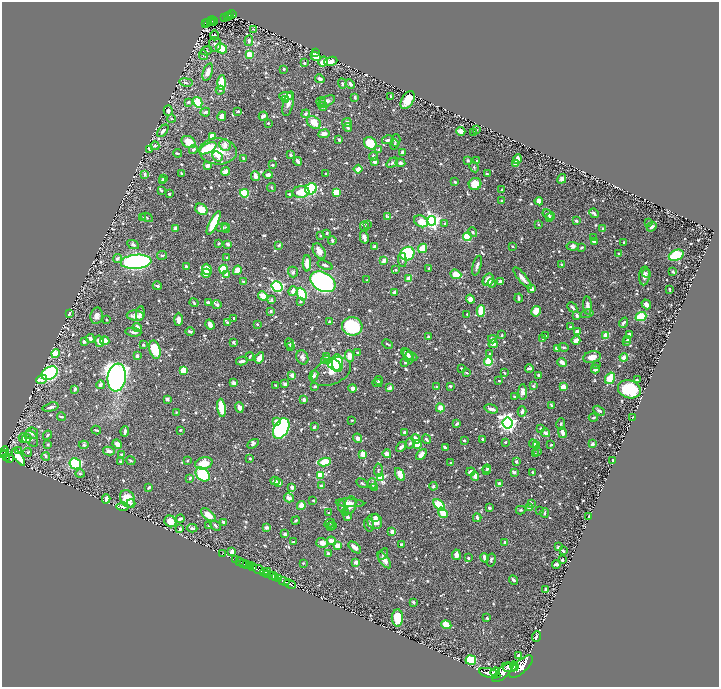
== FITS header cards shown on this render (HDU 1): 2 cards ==
NAXIS1  =                 1434
NAXIS2  =                 1369

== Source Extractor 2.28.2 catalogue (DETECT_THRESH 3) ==
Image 1434 x 1369 px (HDU 1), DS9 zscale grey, zoomed out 1/2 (1 PNG px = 2 x 2 image px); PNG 721 x 689 px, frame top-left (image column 2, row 1369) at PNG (2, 2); each listed source drawn as its Kron ellipse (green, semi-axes under 4 px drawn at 4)
Background 0.625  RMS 0.0081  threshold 0.0243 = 3 sigma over >= 5 px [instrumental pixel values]
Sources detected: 1063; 52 cannot appear on this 1/2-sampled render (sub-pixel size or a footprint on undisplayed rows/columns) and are neither listed nor drawn; of the other 1011, the 500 brightest by FLUX_AUTO listed and drawn (511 fainter detections omitted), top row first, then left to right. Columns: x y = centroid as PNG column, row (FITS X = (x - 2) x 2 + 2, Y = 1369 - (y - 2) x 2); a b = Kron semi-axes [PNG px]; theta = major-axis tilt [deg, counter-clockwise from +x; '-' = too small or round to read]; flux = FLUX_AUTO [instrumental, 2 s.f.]
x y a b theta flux
232 14 4 2 - 110
230 15 3 2 - 78
227 16 3 2 - 63
225 17 3 2 - 54
211 21 3 2 - 93
213 21 5 1 - 70
208 22 2 1 - 69
213 22 2 1 - 17
205 23 2 2 - 64
253 29 3 3 - 2.2
214 35 5 4 - 3.2
249 41 5 3 - 5.5
215 44 7 6 - 5
221 48 6 4 -29 34
206 51 5 4 - 2.7
316 52 4 2 - 6
249 54 3 3 - 60
203 55 5 3 - 2.1
316 56 5 4 - 17
331 61 7 3 18 13
323 62 5 4 - 16
304 63 3 3 - 2.1
284 69 2 2 - 2.7
208 72 9 4 71 13
320 79 5 3 - 7.2
186 82 7 3 -10 3.7
222 83 7 4 88 47
342 84 5 3 - 2.5
350 84 5 3 - 4.7
220 90 4 4 - 2
286 96 7 4 1 20
355 97 3 3 - 3.3
391 97 4 2 - 2.2
286 99 4 3 - 5.7
408 100 10 6 58 35
321 101 5 3 - 2.4
326 101 9 5 26 6.8
188 102 3 3 - 3.1
198 102 5 4 - 83
288 104 12 5 75 11
323 106 4 3 - 2.5
168 111 5 4 - 6.5
238 111 3 2 - 2.8
205 112 5 3 - 4.4
306 114 4 3 - 3.1
222 116 5 3 - 10
263 116 5 3 - 5.5
171 119 4 3 - 2
314 122 8 5 -36 22
347 122 5 4 - 5.8
268 123 2 2 - 3.6
348 127 4 3 - 3.1
476 130 3 2 - 2
163 131 7 3 50 5.8
461 131 4 3 - 13
474 132 2 2 - 1.9
324 134 5 3 - 11
212 136 4 3 - 12
339 140 4 3 - 3.7
388 140 6 3 12 5.7
396 140 6 4 76 3.8
189 142 7 5 -31 24
370 143 7 5 -40 42
394 144 5 4 - 2.3
225 145 6 5 - 13
155 146 4 3 - 2.7
208 148 9 4 29 70
149 149 4 2 - 3.1
193 150 4 3 - 4.2
379 150 4 3 - 3.8
218 151 19 13 -2 49
402 152 4 3 - 7.8
177 153 4 2 - 2.5
291 155 3 2 - 5.4
218 156 6 4 -41 7.1
373 156 4 3 - 4.4
243 158 4 2 - 2.2
517 159 5 4 - 11
298 161 4 2 - 9
468 161 3 3 - 3
477 161 3 2 - 4.2
374 162 3 3 - 6.7
392 163 6 4 35 4.3
400 163 5 4 - 4.8
516 164 4 3 - 18
208 165 4 3 - 11
272 165 2 2 - 2.2
474 167 5 3 - 2.4
358 169 4 3 - 13
226 172 4 3 - 13
182 173 3 2 - 3
326 173 3 2 - 2.4
145 174 3 3 - 5
487 174 3 2 - 2.3
268 175 4 3 - 5.2
255 176 5 3 - 14
163 179 4 3 - 3.3
562 179 5 4 - 5.6
162 181 3 3 - 3.1
455 182 4 2 - 2.8
475 184 6 6 - 31
271 187 4 3 - 2.4
311 189 6 5 - 150
502 190 4 3 - 1.9
161 191 3 3 - 2.2
301 192 8 6 3 36
336 192 3 3 - 41
244 193 4 4 - 85
169 194 3 3 - 3.6
290 195 3 2 - 6.8
501 200 2 2 - 1.9
539 201 4 3 - 16
201 209 6 5 - 24
594 213 5 3 - 3.8
548 215 6 3 -33 4
388 216 4 4 - 1.9
147 217 6 2 -28 1.8
549 217 2 2 - 7.3
143 218 4 3 - 2.2
421 221 7 5 -28 23
432 221 4 4 - 600
576 221 3 3 - 3.9
649 222 2 2 - 1.9
214 223 13 4 63 52
367 224 2 2 - 2
445 224 3 2 - 3
538 225 3 3 - 1.8
365 226 5 3 - 2.3
222 227 6 4 9 3.6
652 227 5 3 - 5.7
175 228 4 3 - 6
226 228 5 3 - 2.2
603 229 3 3 - 4.5
473 232 5 3 - 3.5
327 233 2 2 - 2.9
320 236 2 2 - 2.8
364 237 6 3 -77 9.6
467 237 4 4 - 90
594 238 3 3 - 2.5
332 240 4 2 - 4.1
594 241 3 3 - 10
624 242 2 2 - 4
218 243 2 2 - 3.4
228 244 3 3 - 5.9
133 245 6 4 -28 4.8
279 245 4 3 - 2.9
374 246 3 3 - 3.3
512 246 3 3 - 2
573 246 6 4 -5 5.5
582 247 4 3 - 3.3
423 248 5 3 - 40
319 251 8 5 -57 14
407 254 7 6 - 100
619 254 2 2 - 1.9
162 255 5 3 - 2.8
676 255 8 5 22 140
227 258 3 2 - 2.3
117 259 4 3 - 4.5
384 260 4 3 - 9.4
402 260 7 3 -85 3.8
136 262 15 7 5 610
307 263 8 4 -89 20
325 265 8 3 -22 4.5
562 265 2 2 - 6.1
186 266 2 2 - 6.6
477 266 10 3 74 5.8
429 268 3 2 - 2
207 269 6 4 -68 26
223 269 4 4 - 67
237 270 5 3 - 19
396 270 2 2 - 1.9
293 272 5 4 - 4.6
673 272 4 2 - 3.5
206 273 5 3 - 13
646 273 4 3 - 2.2
456 274 5 4 - 24
227 275 3 3 - 10
644 276 9 5 85 8.7
409 278 3 3 - 24
522 278 13 3 -51 8.1
367 280 2 2 - 1.9
488 280 6 5 - 17
500 281 2 2 - 13
243 282 3 2 - 2.8
323 282 13 9 -31 590
492 283 4 3 - 2.4
157 286 4 3 - 3.1
277 286 6 5 - 240
532 289 4 4 - 6.5
669 289 3 2 - 2.7
293 291 5 3 - 11
394 292 4 3 - 5.8
302 294 6 4 -66 54
263 296 5 4 - 21
519 298 4 2 - 3.7
470 299 4 4 - 8.4
272 300 4 3 - 2.6
300 302 4 3 - 2.3
194 303 4 3 - 2.5
208 303 3 2 - 8.7
646 304 5 4 - 8.2
217 305 4 3 - 4.8
587 306 9 4 -85 10
572 307 5 2 - 4.4
271 311 4 3 - 2.9
481 311 6 3 88 50
536 311 5 4 - 18
69 314 4 2 - 3.5
140 314 7 3 84 8.5
467 314 3 2 - 1.9
587 314 6 3 13 2
577 315 3 2 - 5.3
96 316 8 6 81 9.1
135 316 8 5 -3 13
641 317 5 3 - 110
234 318 2 2 - 4.6
107 319 3 2 - 1.8
178 319 6 3 88 8.5
227 322 3 3 - 2.2
329 322 2 2 - 2.4
624 323 5 2 - 4.2
257 324 3 2 - 2.1
210 325 5 3 - 9.5
352 326 10 9 - 110
137 327 4 4 - 8.2
570 327 3 2 - 5.8
190 331 5 3 - 4.3
578 331 3 3 - 15
133 332 8 3 -7 5.4
630 334 4 3 - 4.1
502 335 4 3 - 1.9
546 336 3 2 - 1.9
605 336 3 3 - 18
428 337 2 2 - 5.8
90 339 4 3 - 5.4
492 339 4 3 - 7.6
543 339 3 2 - 4
576 340 4 3 - 16
628 340 3 3 - 2.2
84 341 3 3 - 6.2
100 341 6 4 -77 15
105 341 5 3 - 27
626 341 3 3 - 2
234 342 3 3 - 3.5
289 343 5 3 - 2.2
387 344 5 2 - 2.2
493 344 4 3 - 8.4
143 345 3 3 - 2
290 346 4 3 - 2
564 347 5 3 - 2.7
557 348 4 3 - 11
155 350 9 5 -74 55
55 353 4 4 - 27
357 353 2 2 - 2.1
490 353 4 3 - 2.4
407 354 7 3 -41 4.8
137 356 3 2 - 7.9
250 356 4 2 - 2.4
326 356 3 3 - 1.8
350 356 6 4 -85 13
408 356 7 4 -60 5.4
411 356 6 3 -23 1.8
302 357 7 5 -66 5.6
592 357 9 5 12 14
624 357 4 4 - 10
259 358 6 3 58 12
326 360 5 4 - 2.8
242 361 6 3 12 5.8
488 361 4 4 - 63
405 362 2 2 - 1.8
562 362 5 3 - 9.1
337 363 9 5 -83 120
334 364 7 5 -35 110
597 365 3 2 - 1.9
461 368 2 2 - 1.9
529 368 4 3 - 5.1
595 369 4 3 - 6.1
183 370 4 3 - 32
331 372 21 12 24 34
49 373 9 6 31 410
467 373 4 3 - 1.9
504 373 3 2 - 2
292 375 3 3 - 14
538 375 3 2 - 4
314 376 6 4 69 5.2
117 377 14 9 82 650
610 378 6 4 57 35
41 379 5 4 - 10
379 380 4 3 - 2.5
637 380 3 2 - 2
499 381 2 2 - 2
234 383 2 2 - 27
377 383 5 4 - 4.3
285 384 4 3 - 5.2
100 385 4 3 - 5.6
276 385 2 2 - 2.1
315 386 3 3 - 3.2
450 386 2 2 - 2.7
533 386 4 3 - 3
437 387 3 2 - 2.4
563 387 3 3 - 17
353 388 4 4 - 9.6
390 388 3 3 - 7.4
75 389 4 3 - 4.2
629 389 11 9 -17 82
523 392 8 4 -89 8.2
514 396 3 2 - 1.8
167 399 3 3 - 3.7
304 400 3 2 - 9.3
551 405 4 2 - 1.8
51 407 8 3 15 5.6
239 407 5 4 - 8.2
222 408 9 4 -82 54
440 408 4 4 - 16
491 409 7 3 -16 8.3
522 411 5 3 - 5.9
599 411 6 3 -29 4.3
176 412 3 2 - 1.8
61 417 4 2 - 3.9
593 418 4 3 - 2.8
632 418 3 1 - 1.8
352 420 3 2 - 2
276 421 4 3 - 6.9
508 423 5 5 - 700
457 424 3 2 - 3.6
561 424 6 3 79 2.6
314 427 3 2 - 3.7
281 429 11 7 60 320
540 429 4 3 - 3.4
96 430 5 2 - 2.7
180 430 3 2 - 1.8
125 431 5 2 - 6
405 432 3 2 - 11
32 433 6 6 - 6.1
546 433 5 3 - 7.1
562 433 5 3 - 12
47 435 5 3 - 3
23 438 5 4 - 7.3
27 438 5 4 - 13
358 438 5 4 - 6.1
32 439 9 5 -61 5.1
416 439 5 3 - 14
426 439 5 2 - 3.8
483 439 3 2 - 3.2
464 441 3 2 - 2
505 442 3 2 - 1.9
410 443 5 5 - 4.2
48 444 4 4 - 2.9
117 444 5 4 - 9.8
253 444 6 3 31 3
533 444 4 4 - 3.4
592 444 3 2 - 5.5
84 445 5 4 - 3.1
417 445 4 4 - 43
537 445 4 4 - 9.8
551 445 4 3 - 2.1
401 447 6 3 44 5.5
445 448 4 2 - 6.1
19 450 4 3 - 1.9
109 451 6 4 -12 8.3
4 452 5 4 - 260
28 452 4 4 - 2.5
538 452 3 3 - 1.8
5 454 3 1 - 100
363 454 4 3 - 19
387 454 4 3 - 9.6
421 454 6 4 50 12
535 454 3 3 - 1.8
3 455 3 2 - 320
122 455 3 3 - 6.4
46 456 4 4 - 2.9
6 457 2 2 - 110
18 457 10 3 -55 51
9 459 4 2 - 150
250 459 3 2 - 2.2
187 460 2 2 - 2.2
613 460 2 2 - 2.7
120 461 4 3 - 1.8
131 461 5 2 - 1.8
516 461 4 3 - 2.8
325 462 6 4 10 43
204 463 9 6 16 27
451 463 2 2 - 4.8
75 464 6 5 - 240
487 469 4 3 - 3.9
378 470 6 3 85 2.4
487 471 4 3 - 2.8
471 472 4 4 - 9.3
515 472 4 2 - 2.1
532 472 3 2 - 2.6
80 474 5 4 - 2
203 474 8 6 -46 91
400 474 7 4 -60 18
320 475 3 3 - 64
475 476 5 3 - 10
190 478 4 3 - 2.8
380 478 3 3 - 110
275 481 4 3 - 4.8
278 483 3 3 - 7.6
362 483 6 3 -30 2.4
372 483 5 3 - 4.1
499 483 4 3 - 3.6
321 486 3 3 - 5.5
433 486 4 3 - 2.4
149 487 3 2 - 3.2
292 487 4 3 - 5.9
375 487 4 4 - 6.5
289 498 5 4 - 8.6
106 499 4 3 - 10
127 499 9 7 -58 35
313 500 3 2 - 1.8
131 503 4 3 - 2.4
350 503 14 4 -3 12
531 503 4 3 - 3.1
301 505 4 3 - 20
350 505 9 6 74 12
439 505 7 4 -42 43
123 507 6 3 1 4.3
342 507 6 4 -79 3.6
489 508 3 3 - 3.5
530 508 4 4 - 5.5
521 510 5 3 - 2.3
540 511 2 2 - 2.1
346 512 4 3 - 4.4
329 513 2 2 - 2.3
443 513 5 4 - 26
545 513 5 2 - 2.1
208 515 8 4 -39 20
589 516 3 2 - 3.4
348 517 2 2 - 7.9
375 517 4 3 - 5
477 518 4 2 - 6
180 519 4 2 - 5.7
170 521 6 5 - 21
296 521 4 2 - 2.4
375 521 8 7 - 18
223 522 3 3 - 4.5
329 523 5 3 - 2.7
215 525 6 3 -44 2.6
333 525 4 3 - 3.1
369 525 7 5 -74 5.2
209 526 3 3 - 3.3
331 527 4 3 - 1.8
192 528 5 2 - 3.9
266 528 4 3 - 5.9
180 529 2 2 - 6.7
392 532 3 2 - 15
285 534 2 2 - 5.8
331 541 4 3 - 13
293 542 3 2 - 2.7
505 542 3 2 - 2.5
322 543 6 4 -14 10
401 544 4 3 - 2.4
338 545 4 3 - 18
355 547 7 3 -41 13
558 547 3 2 - 6.3
563 551 4 3 - 3.4
232 552 4 3 - 6
222 554 2 1 - 3.4
328 554 3 3 - 7.7
383 554 6 3 59 2.5
456 555 5 3 - 15
468 558 3 3 - 2.1
484 558 5 2 - 8.2
235 560 2 1 - 39
384 560 9 4 -53 9.2
491 560 7 3 77 3.4
562 560 3 3 - 4.4
239 561 2 2 - 96
356 562 3 2 - 13
243 563 3 2 - 200
303 563 3 2 - 1.9
556 564 4 2 - 9
247 565 2 1 - 230
249 565 3 3 - 920
252 567 2 2 - 360
258 570 6 2 -25 1500
264 572 4 3 - 530
268 572 2 1 - 120
268 574 3 1 - 220
273 576 5 3 - 510
276 577 2 1 - 120
278 578 3 2 - 170
513 580 5 3 - 4.6
284 581 6 2 -20 860
290 584 6 2 -26 1100
546 589 4 2 - 5.6
413 602 3 2 - 5.2
397 618 8 6 -89 49
487 618 3 2 - 2.1
446 625 5 4 - 24
536 636 5 2 - 4.8
519 655 3 3 - 7.4
471 660 5 5 - 68
514 666 5 3 - 1400
509 667 7 5 -6 2700
521 667 15 6 43 4900
495 672 5 4 - 1500
490 673 11 4 -14 3900
502 673 12 5 42 5000
At the frame edge (FLAGS 8, measured only in part): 1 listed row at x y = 3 455
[511 fainter detections neither listed nor drawn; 52 sub-pixel or undisplayed-footprint detections neither listed nor drawn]